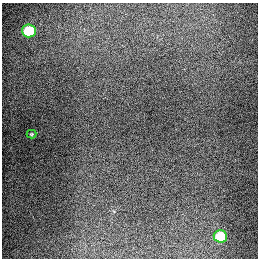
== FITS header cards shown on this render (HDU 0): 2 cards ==
NAXIS1  =                  256
NAXIS2  =                  256

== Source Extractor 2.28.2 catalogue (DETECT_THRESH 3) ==
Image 256 x 256 px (HDU 0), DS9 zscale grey, 1 PNG px = 1 image px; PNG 260 x 260 px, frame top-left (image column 1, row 256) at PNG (2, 3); each listed source drawn as its Kron ellipse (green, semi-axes under 4 px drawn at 4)
Background 1280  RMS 26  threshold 78.4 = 3 sigma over >= 5 px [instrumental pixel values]
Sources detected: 3; all 3 listed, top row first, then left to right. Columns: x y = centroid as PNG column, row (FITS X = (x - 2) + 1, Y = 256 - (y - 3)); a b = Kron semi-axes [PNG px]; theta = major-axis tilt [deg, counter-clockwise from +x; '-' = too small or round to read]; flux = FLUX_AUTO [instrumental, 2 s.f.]
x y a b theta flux
29 31 7 6 - 84000
31 134 5 4 - 2000
220 236 7 6 - 62000